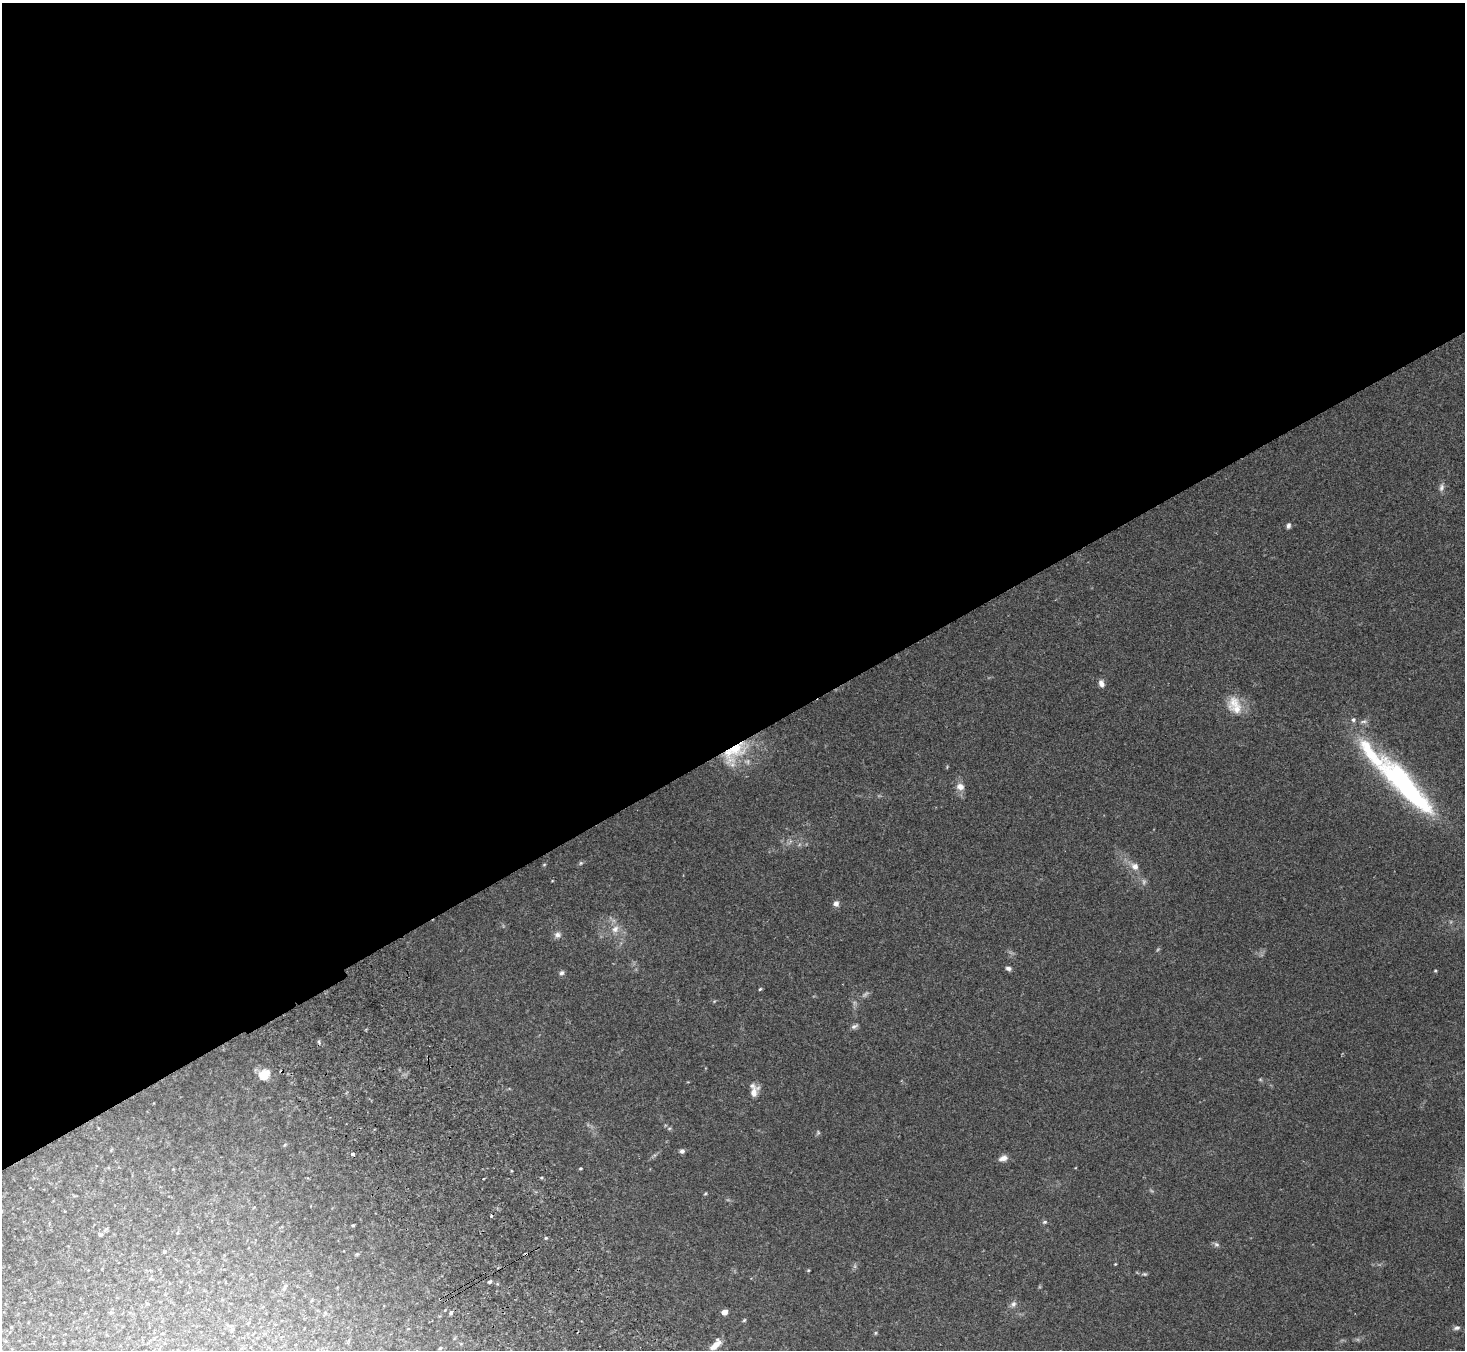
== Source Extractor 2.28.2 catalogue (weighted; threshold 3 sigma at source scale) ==
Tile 2 of 4 x 4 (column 2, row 1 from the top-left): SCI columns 1515-2977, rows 4239-5586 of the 5957 x 5919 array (HDU 1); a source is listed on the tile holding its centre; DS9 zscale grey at full resolution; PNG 1467 x 1352 px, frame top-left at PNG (2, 3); no overlay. Shown black and unused: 55% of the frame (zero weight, under 2 of 3 exposures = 3% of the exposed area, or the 3 px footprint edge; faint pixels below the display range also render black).
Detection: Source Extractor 2.28.2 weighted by HDU 2 'WHT'; one run over the whole footprint, this tile lists its part. Background 0.303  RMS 0.0093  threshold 0.0418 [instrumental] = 3 sigma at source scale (4.5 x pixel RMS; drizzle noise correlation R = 1.50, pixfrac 1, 0.05/0.05 arcsec/px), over >= 5 px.
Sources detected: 67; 4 too faint to see at this stretch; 1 inside a brighter object's white glare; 4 cosmic-ray / hot-pixel residue — not listed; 2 inside a brighter listed object's ellipse — not listed separately; the other 56 listed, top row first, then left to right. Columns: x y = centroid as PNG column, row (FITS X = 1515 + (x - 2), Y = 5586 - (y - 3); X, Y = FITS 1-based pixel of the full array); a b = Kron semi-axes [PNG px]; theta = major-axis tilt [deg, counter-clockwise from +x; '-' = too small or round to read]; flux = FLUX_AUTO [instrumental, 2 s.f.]
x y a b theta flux
1441 487 12 7 79 3.5
1288 526 7 5 81 2.2
1101 683 9 6 -71 4.1
1234 705 26 18 -66 18
1353 720 6 6 - 2.1
1364 721 11 5 8 2.7
734 752 41 21 45 40
960 787 12 10 -29 6.2
1411 793 73 21 -41 110
581 863 6 5 - 1.5
544 865 5 3 - 0.82
1135 866 11 9 -38 6.3
836 904 7 6 - 3.9
615 929 12 10 46 7
557 935 9 8 - 3.8
1008 968 7 5 -15 2.4
1435 971 4 3 - 0.84
562 973 7 6 - 2.3
760 989 4 4 - 1
854 1026 10 5 26 2.6
319 1042 7 4 -88 1.4
264 1074 6 5 - 62
1260 1079 6 4 -19 1.1
754 1092 15 9 58 7.4
669 1128 6 4 2 1.4
285 1145 6 4 31 1.1
111 1150 5 4 - 0.93
682 1151 5 5 - 2.8
353 1154 3 3 - 11
1003 1158 11 6 17 5.1
580 1168 4 3 - 0.97
705 1193 4 4 - 0.99
1044 1222 6 5 - 1.7
353 1225 4 3 - 0.96
100 1234 7 3 8 1.2
546 1238 4 4 - 1.1
1216 1244 8 7 - 2.2
164 1251 5 4 - 1.1
357 1254 6 4 41 1.1
1115 1264 3 3 - 0.72
808 1270 4 4 - 0.84
1145 1274 6 5 - 1.3
489 1282 5 4 - 2
284 1288 10 3 58 1.6
1013 1304 9 7 51 3.4
325 1312 5 5 - 1.2
451 1312 5 5 - 1.8
724 1312 5 4 - 8.7
744 1320 6 4 45 1.1
11 1327 5 4 - 0.86
1457 1328 9 6 11 2.5
232 1329 7 5 74 1.6
408 1329 4 2 - 0.6
875 1333 6 4 89 1
716 1345 15 7 49 8.5
440 1348 4 4 - 1.1
Overlapping masked pixels (flux is a lower limit): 1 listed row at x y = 734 752